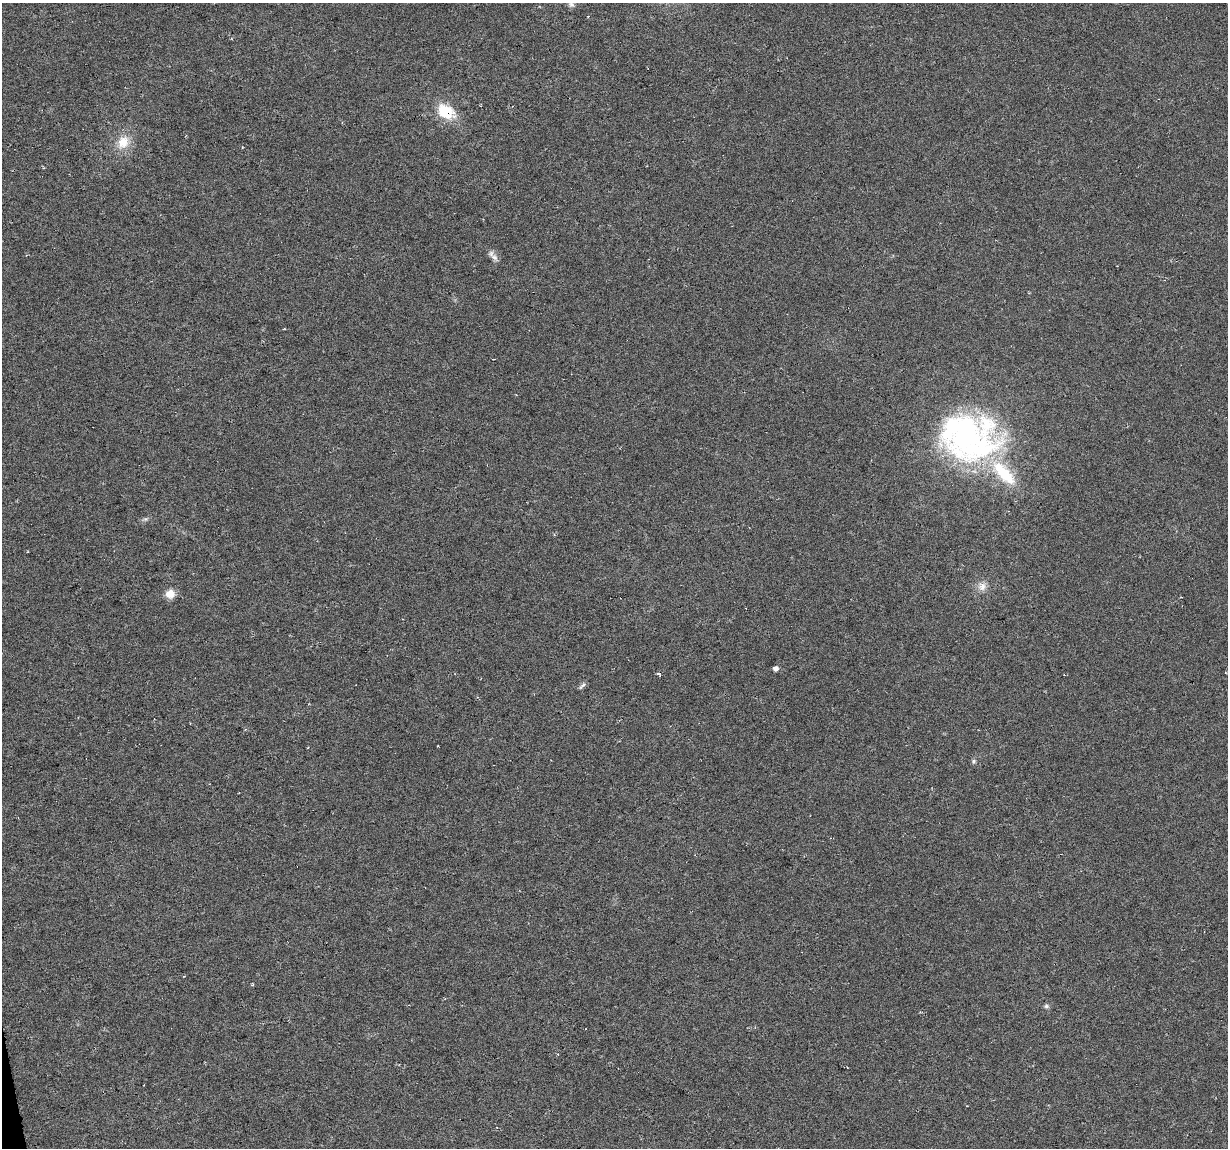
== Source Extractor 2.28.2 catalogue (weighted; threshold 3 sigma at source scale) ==
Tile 7 of 4 x 4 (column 3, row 2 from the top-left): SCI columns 2453-3678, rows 2317-3462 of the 4904 x 4682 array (HDU 1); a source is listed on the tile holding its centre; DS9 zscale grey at full resolution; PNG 1230 x 1150 px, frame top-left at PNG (2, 3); no overlay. Shown black and unused: <1% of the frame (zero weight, under 3 of 6 exposures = <1% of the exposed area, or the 3 px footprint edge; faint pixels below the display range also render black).
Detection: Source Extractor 2.28.2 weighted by HDU 2 'WHT'; one run over the whole footprint, this tile lists its part. Background -0.0061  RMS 0.0036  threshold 0.0149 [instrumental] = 3 sigma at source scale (4.09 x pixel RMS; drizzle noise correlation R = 1.36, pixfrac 0.8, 0.0396/0.0396 arcsec/px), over >= 5 px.
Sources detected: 16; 3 inside a brighter listed object's ellipse — not listed separately; the other 13 listed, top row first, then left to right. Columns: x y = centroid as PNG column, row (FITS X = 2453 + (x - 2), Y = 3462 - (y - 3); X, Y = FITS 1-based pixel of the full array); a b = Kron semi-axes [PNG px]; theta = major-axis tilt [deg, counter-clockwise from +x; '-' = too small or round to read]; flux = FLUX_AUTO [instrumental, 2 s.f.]
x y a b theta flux
571 5 8 7 - 1.1
446 112 24 16 -31 10
123 142 22 15 64 6.8
494 257 11 8 -35 1.6
968 437 69 55 -30 91
145 519 6 6 - 0.63
982 586 12 11 - 2.6
170 594 12 11 - 3.2
776 668 5 5 - 1.4
659 674 6 3 7 0.52
582 686 11 4 42 0.81
974 761 6 5 - 0.62
1046 1006 7 5 -14 0.75
Overlapping masked pixels (flux is a lower limit): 1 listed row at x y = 446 112